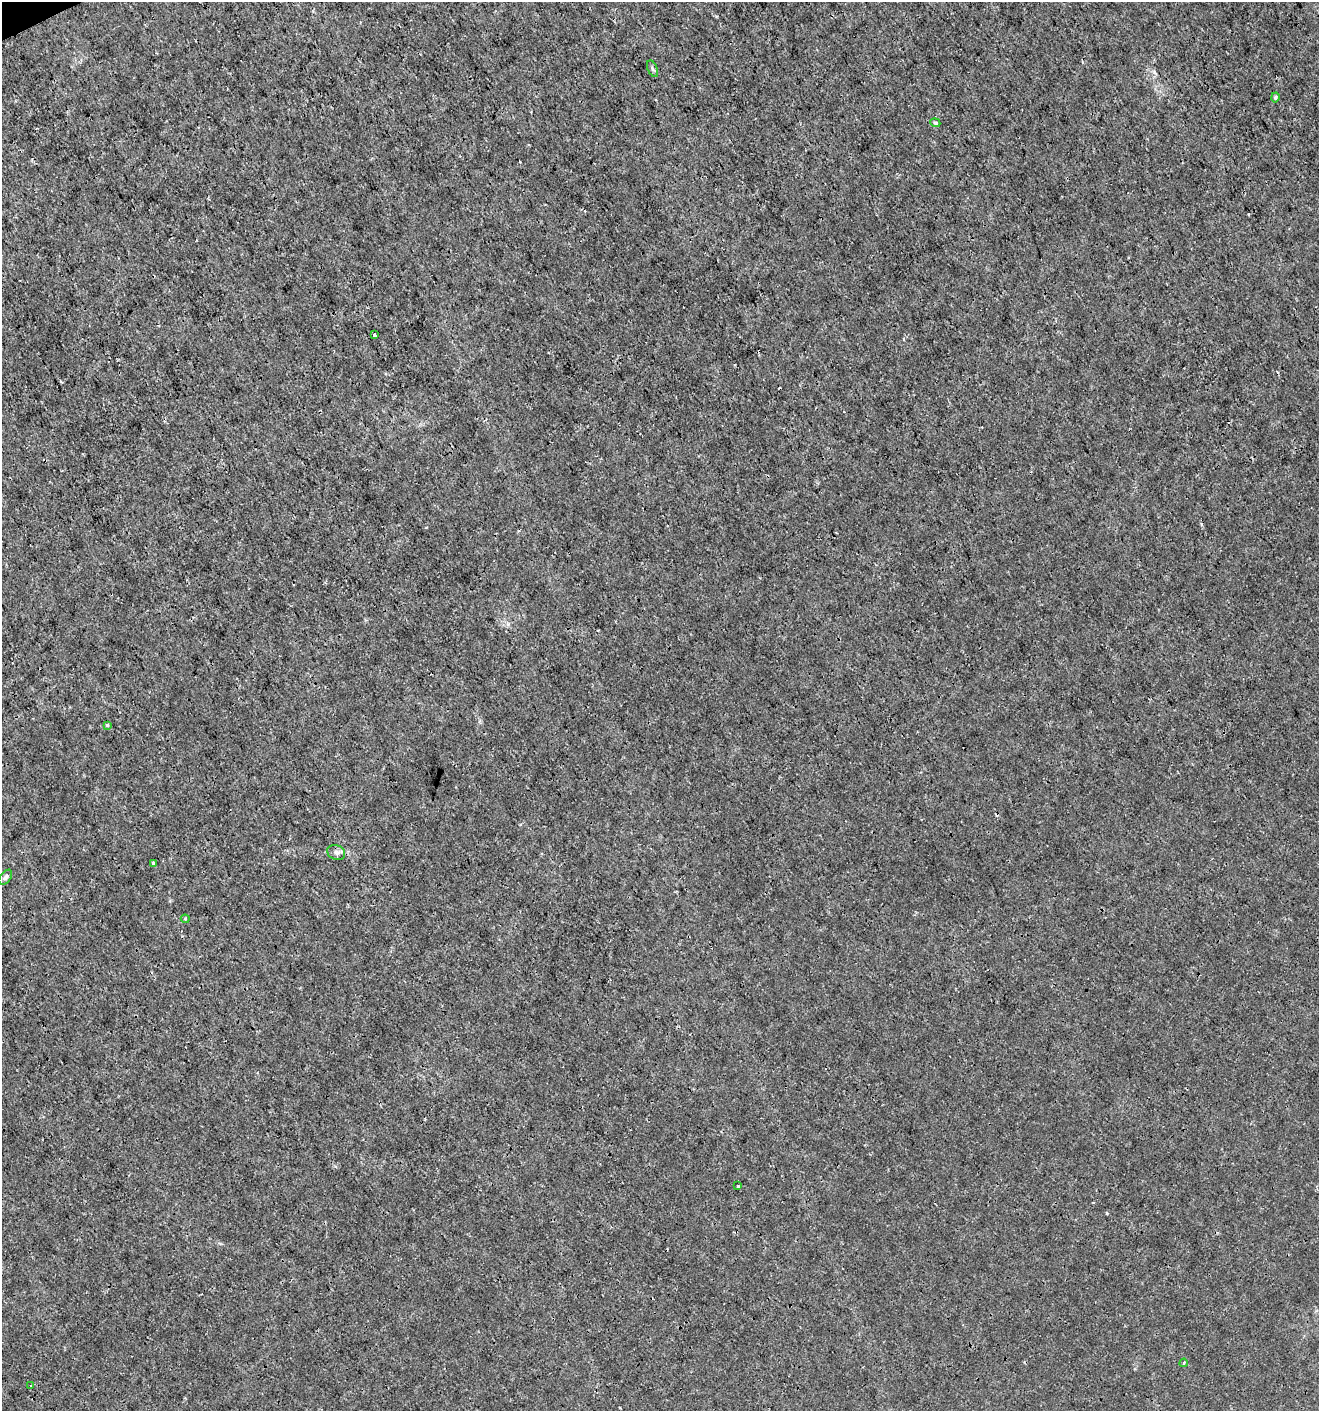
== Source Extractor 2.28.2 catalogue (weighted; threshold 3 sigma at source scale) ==
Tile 11 of 4 x 4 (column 3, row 3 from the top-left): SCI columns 2721-4037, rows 1412-2820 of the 5499 x 5638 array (HDU 1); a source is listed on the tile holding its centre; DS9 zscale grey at full resolution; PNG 1321 x 1413 px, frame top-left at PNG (2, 2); each listed source drawn as its Kron ellipse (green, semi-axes under 4 px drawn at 4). Shown black and unused: <1% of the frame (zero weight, under 3 of 4 exposures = <1% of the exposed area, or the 3 px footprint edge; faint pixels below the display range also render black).
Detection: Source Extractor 2.28.2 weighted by HDU 2 'WHT'; one run over the whole footprint, this tile lists its part. Background 4.62e-04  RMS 9.4e-04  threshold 0.00424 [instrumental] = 3 sigma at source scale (4.5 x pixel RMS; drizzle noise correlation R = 1.50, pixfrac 1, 0.0396/0.0396 arcsec/px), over >= 5 px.
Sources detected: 13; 1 cosmic-ray / hot-pixel residue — neither listed nor drawn; the other 12 listed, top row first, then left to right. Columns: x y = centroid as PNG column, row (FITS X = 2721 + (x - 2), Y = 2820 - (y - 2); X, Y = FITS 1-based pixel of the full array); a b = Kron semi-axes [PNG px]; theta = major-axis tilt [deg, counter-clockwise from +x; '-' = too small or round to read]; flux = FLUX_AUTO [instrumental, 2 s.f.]
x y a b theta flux
653 69 9 4 -66 0.19
1275 97 5 4 - 0.13
935 123 5 4 - 0.13
374 335 3 3 - 0.69
108 725 4 3 - 0.13
336 852 9 7 -25 0.33
153 863 4 4 - 0.15
5 877 9 5 51 0.22
185 919 4 4 - 0.095
738 1186 3 3 - 0.16
1184 1363 4 3 - 0.099
31 1386 3 3 - 0.16